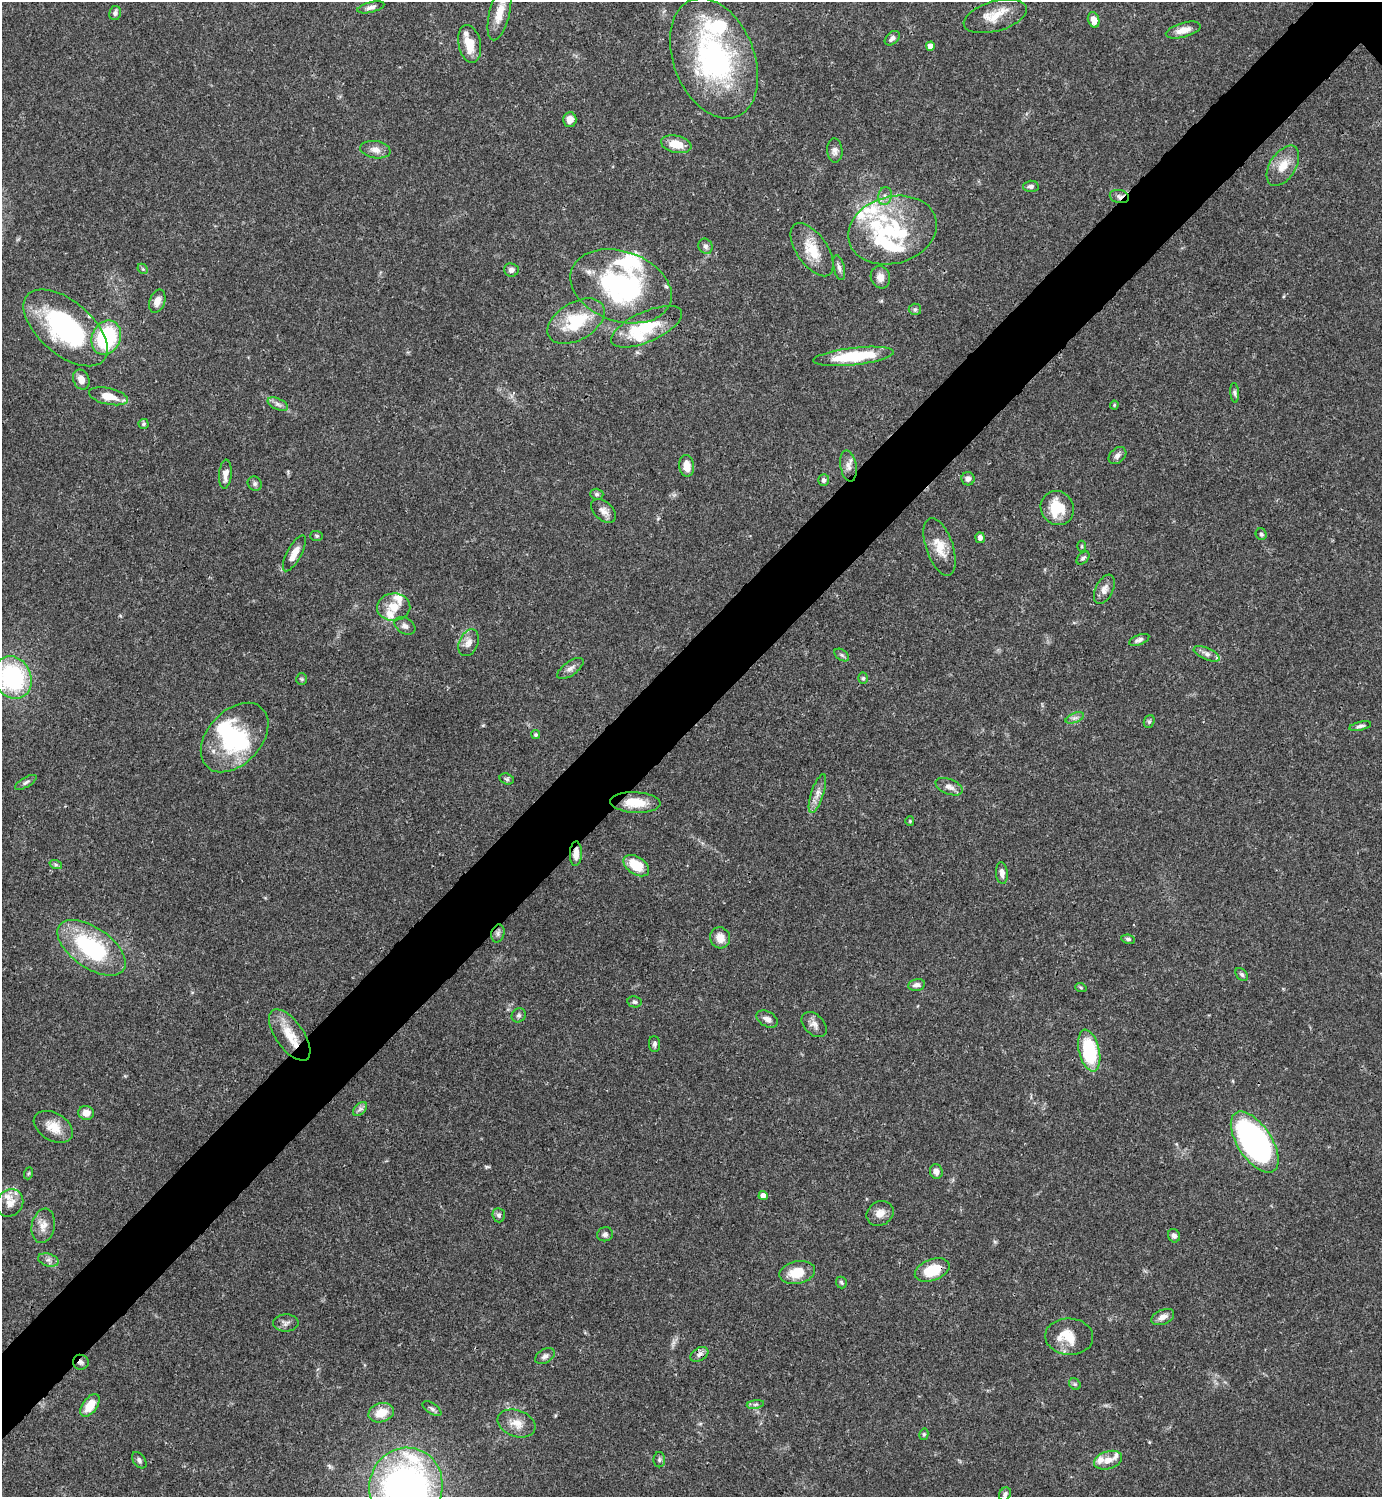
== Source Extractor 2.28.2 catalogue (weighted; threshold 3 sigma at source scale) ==
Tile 7 of 4 x 4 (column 3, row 2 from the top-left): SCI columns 3062-4441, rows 2990-4484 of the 5980 x 5981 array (HDU 1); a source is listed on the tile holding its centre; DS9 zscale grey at full resolution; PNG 1384 x 1499 px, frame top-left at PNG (2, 2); each listed source drawn as its Kron ellipse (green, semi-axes under 4 px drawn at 4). Shown black and unused: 6% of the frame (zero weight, under 3 of 4 exposures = <1% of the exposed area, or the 3 px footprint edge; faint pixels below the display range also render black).
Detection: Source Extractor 2.28.2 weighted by HDU 2 'WHT'; one run over the whole footprint, this tile lists its part. Background 0.0387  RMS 0.0026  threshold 0.0117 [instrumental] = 3 sigma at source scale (4.5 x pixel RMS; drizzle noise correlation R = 1.50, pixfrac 1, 0.05/0.05 arcsec/px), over >= 5 px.
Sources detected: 152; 3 inside a brighter object's white glare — neither listed nor drawn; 18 inside a brighter listed object's ellipse — not listed separately; the other 131 listed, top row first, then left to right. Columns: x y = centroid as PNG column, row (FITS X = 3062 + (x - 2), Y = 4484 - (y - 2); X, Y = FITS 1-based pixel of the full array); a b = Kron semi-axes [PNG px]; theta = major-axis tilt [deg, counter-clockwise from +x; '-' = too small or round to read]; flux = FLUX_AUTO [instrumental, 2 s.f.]
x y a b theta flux
371 7 14 5 13 1
115 13 7 6 - 0.84
499 13 28 10 76 4.6
995 16 32 15 16 5.5
1094 20 8 5 -71 2
1183 30 18 7 16 2.5
892 38 9 5 42 1
470 44 19 11 -79 5.2
930 46 4 4 - 2.2
714 58 63 40 -68 53
570 120 7 6 - 2.1
676 144 15 8 -12 4.7
375 150 15 8 -9 1.9
835 151 12 7 -86 1.2
1283 166 22 13 57 4.4
1031 186 8 5 3 0.81
885 196 9 6 77 1.2
1119 196 10 6 -11 0.99
892 230 45 33 15 24
705 246 8 7 - 0.82
812 250 30 15 -55 6.6
839 268 12 5 -77 0.95
143 269 6 4 -45 0.42
511 270 7 6 - 0.96
880 277 11 9 -70 1.8
621 286 52 35 -19 41
157 301 12 7 69 2.2
915 309 6 5 - 0.57
576 321 31 18 30 12
646 327 38 15 24 11
65 328 50 26 -40 37
106 338 18 14 67 22
854 356 40 8 6 15
81 380 10 8 -67 2.2
1235 393 10 4 -85 0.62
108 396 20 8 -13 4.7
278 404 11 5 -25 1
1114 405 4 4 - 0.29
143 424 5 5 - 0.48
1117 456 10 7 40 1.2
687 466 11 7 -83 2.8
848 466 16 8 -80 1.7
225 474 14 6 86 2.1
968 479 6 6 - 1
824 480 6 5 - 0.7
255 484 7 6 - 0.74
597 494 6 5 - 0.55
1057 508 17 16 - 8
603 511 14 9 -42 1.8
1261 534 6 5 - 0.51
317 536 6 5 - 0.41
980 538 5 5 - 0.88
1082 546 5 3 - 0.28
940 547 30 13 -71 5
294 553 20 7 62 2.7
1083 558 8 5 45 0.58
1104 589 16 8 64 1.7
394 607 16 13 6 3.9
405 626 11 7 -31 1.1
1139 640 11 5 21 0.88
469 643 14 9 67 2
1207 654 14 6 -24 1.1
842 655 8 5 -36 0.61
570 668 15 7 35 1.3
13 677 22 18 -63 31
863 678 6 5 - 0.43
302 679 5 5 - 0.39
1075 718 9 4 22 0.86
1149 721 7 5 68 0.48
1360 726 11 4 14 0.78
536 735 4 4 - 0.46
235 737 40 27 47 22
507 779 7 5 -17 0.51
26 782 12 5 29 0.76
949 787 14 7 -21 1.7
817 794 20 6 72 2
635 803 25 10 -3 5.5
910 821 5 4 - 0.27
576 854 12 6 88 2.2
56 865 6 4 -19 0.42
636 866 14 9 -33 7.1
1002 873 11 6 -85 1.2
498 933 9 6 76 0.75
720 938 11 10 - 2.8
1128 939 7 4 -9 0.54
92 948 39 20 -35 27
1242 974 7 5 -50 0.61
917 985 8 6 10 1.2
1081 988 6 3 -20 0.33
635 1002 7 5 -10 0.6
519 1015 7 6 - 0.62
767 1019 11 7 -30 1.5
814 1025 15 10 -45 1.6
290 1035 30 14 -54 6.6
655 1044 8 5 -87 0.66
1089 1051 21 10 -77 18
360 1109 8 5 45 0.73
86 1113 8 7 - 2
53 1127 21 13 -31 4.4
1255 1142 35 17 -56 91
936 1171 7 6 - 1.4
29 1173 6 4 70 0.29
763 1196 4 4 - 1.4
10 1203 14 12 48 2.6
880 1213 14 12 32 2.3
499 1215 7 6 - 0.63
43 1226 17 11 79 2.6
605 1234 8 7 - 0.95
1174 1236 7 6 - 0.91
48 1260 10 6 -15 1
932 1270 18 10 20 8.1
797 1273 18 11 11 5.8
841 1282 6 5 - 0.47
1163 1317 12 7 24 1.7
286 1323 13 8 1 1.2
1069 1337 24 18 -4 5.4
699 1354 10 6 33 1.1
545 1356 10 7 31 0.98
81 1362 8 7 - 0.83
1075 1384 6 5 - 0.46
755 1404 9 4 9 0.58
90 1405 13 7 53 4.6
432 1409 11 5 -34 0.72
381 1413 13 9 16 4.2
517 1423 20 13 -20 3.4
924 1434 6 4 75 0.38
139 1460 9 6 -54 0.69
659 1460 8 5 89 0.53
1108 1460 14 8 17 2.4
406 1486 39 36 75 110
1005 1494 7 5 55 0.69
Overlapping masked pixels (flux is a lower limit): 5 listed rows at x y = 1119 196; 576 854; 932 1270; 699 1354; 81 1362
Isophote crosses this tile's border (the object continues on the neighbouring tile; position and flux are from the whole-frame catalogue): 4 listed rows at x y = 499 13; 714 58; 13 677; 406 1486